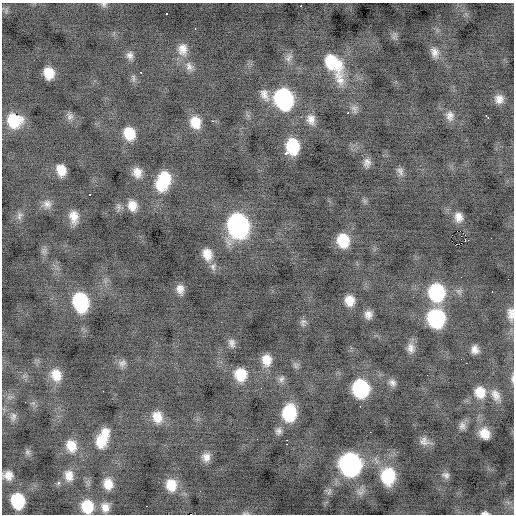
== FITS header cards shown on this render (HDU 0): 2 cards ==
NAXIS1  =                  512 / Axis length
NAXIS2  =                  512 / Axis length

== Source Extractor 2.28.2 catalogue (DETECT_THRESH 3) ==
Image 512 x 512 px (HDU 0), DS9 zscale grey, 1 PNG px = 1 image px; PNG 516 x 516 px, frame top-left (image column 1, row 512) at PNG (2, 3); no overlay
Background -0.409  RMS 1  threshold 2.99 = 3 sigma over >= 5 px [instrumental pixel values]
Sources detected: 103; all 103 listed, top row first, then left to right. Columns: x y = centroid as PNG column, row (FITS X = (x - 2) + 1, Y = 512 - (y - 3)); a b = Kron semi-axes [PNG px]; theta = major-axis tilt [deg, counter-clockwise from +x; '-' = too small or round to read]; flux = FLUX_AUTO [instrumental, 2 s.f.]
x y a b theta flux
104 4 9 7 -13 190
301 5 3 2 - 120
6 11 8 5 -90 170
166 14 3 2 - 160
195 29 3 2 - 92
394 36 13 4 69 180
182 49 17 13 -86 860
435 52 15 10 -71 530
130 56 11 9 -80 360
289 58 14 8 50 370
334 65 36 17 -59 3700
189 67 14 10 -67 500
49 73 10 9 - 1300
133 78 11 6 -86 210
264 95 19 11 -65 640
283 99 16 13 -69 11000
499 99 10 9 - 550
354 109 12 8 -77 310
348 113 3 2 - 180
450 116 14 11 -86 480
70 117 10 9 - 310
488 117 5 2 - 210
311 119 14 11 -78 600
14 121 15 14 - 2300
212 121 3 2 - 210
195 122 13 11 -70 1200
129 133 13 11 -69 1600
292 146 13 10 -84 2900
286 153 3 3 - 1300
367 162 11 9 79 370
61 170 10 8 -71 980
400 171 11 8 -59 290
137 172 12 10 -68 680
163 181 19 12 68 3100
89 195 3 3 - 380
47 204 12 11 - 470
132 206 14 11 -76 780
19 216 12 7 79 280
74 217 15 10 -82 780
459 217 12 10 -77 600
238 226 17 13 -74 18000
460 231 2 2 - 330
343 240 12 10 -76 2100
466 240 5 2 - 95
44 251 8 4 37 160
207 254 15 11 -74 930
213 267 11 8 81 310
461 277 2 2 - 33
180 289 11 8 -80 500
436 292 15 13 -82 5700
492 292 3 2 - 94
349 301 11 9 -84 920
80 302 16 12 -76 5600
511 314 20 10 -87 640
368 315 8 7 - 430
436 318 14 13 - 7100
221 322 2 2 - 33
303 322 11 8 86 230
232 343 12 8 -70 340
411 348 14 10 -79 480
475 350 9 8 - 460
266 360 13 10 -85 940
122 363 12 9 24 310
295 365 10 7 -60 200
240 374 14 12 -78 1700
56 375 12 10 -74 1300
512 378 11 4 -89 190
281 379 10 8 54 280
392 383 10 9 - 320
261 388 2 2 - 160
360 388 13 12 - 7000
103 391 2 2 - 33
480 392 15 14 - 1200
496 395 18 11 -63 670
360 406 2 2 - 580
289 413 15 12 85 3700
13 417 12 9 82 330
157 417 14 12 -69 990
462 426 12 8 83 330
278 431 10 8 68 280
370 432 2 2 - 190
484 433 10 9 - 900
102 439 20 10 67 1900
287 440 2 2 - 85
424 441 14 9 -22 450
287 444 3 2 - 440
71 446 16 13 -71 1200
27 452 9 6 -62 200
206 457 12 10 78 530
350 464 15 14 - 18000
8 475 11 10 - 600
446 475 11 8 -24 290
69 476 15 12 -82 780
388 476 18 15 -90 3100
58 483 5 4 - 190
108 484 13 11 -79 960
171 485 16 14 -80 1300
18 501 14 11 -77 3200
87 507 15 13 -76 1900
105 507 13 11 -90 670
245 513 13 2 4 120
485 513 7 4 -1 190
191 514 2 2 - 110
At the frame edge (FLAGS 8, measured only in part): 7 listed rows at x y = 104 4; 511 314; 512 378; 87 507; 245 513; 485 513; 191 514